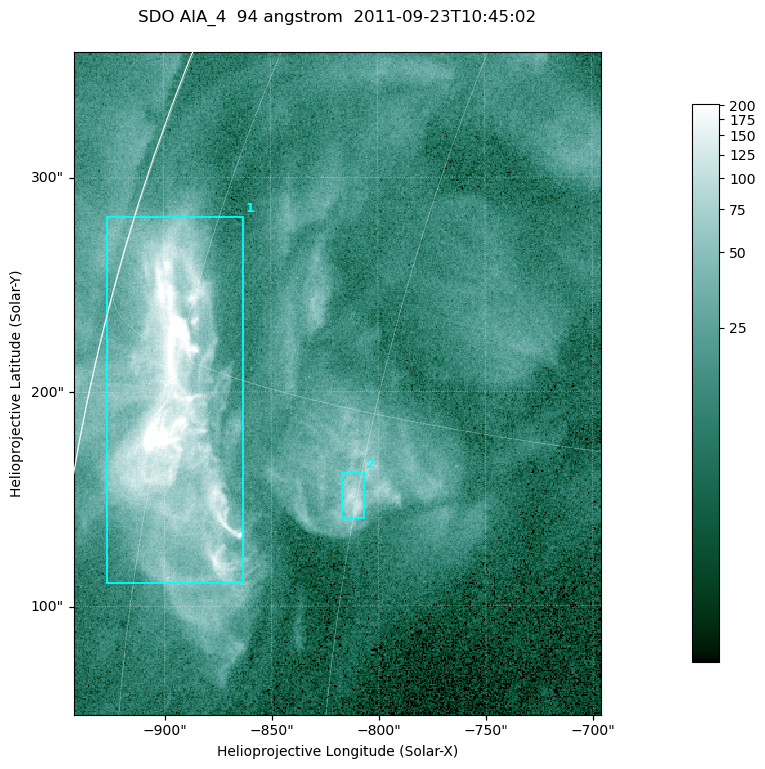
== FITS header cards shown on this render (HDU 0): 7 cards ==
TELESCOP= 'SDO     '           /
INSTRUME= 'AIA_4   '           /
WAVELNTH=                   94 /
WAVEUNIT= 'angstrom'           /
DATE-OBS= '2011-09-23T10:45:02.12' /
CTYPE1  = 'HPLN-TAN'           /
CTYPE2  = 'HPLT-TAN'           /

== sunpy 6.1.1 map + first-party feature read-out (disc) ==
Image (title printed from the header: SDO AIA_4  94 angstrom  2011-09-23T10:45:02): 410 x 515 px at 0.6 arcsec/px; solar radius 956 arcsec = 1593 px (partial field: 2.5% of the solar disc is inside the frame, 94% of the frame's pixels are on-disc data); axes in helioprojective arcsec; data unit not stated in the header (colour bar unlabelled)
Pointing: header CRPIX1/2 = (2058.48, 2043.05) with CRVAL1/2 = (0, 0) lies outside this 410 x 515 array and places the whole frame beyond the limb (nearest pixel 1.41 R_sun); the SolarSoft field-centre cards XCEN/YCEN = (-819.1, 203.9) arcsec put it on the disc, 1306 arcsec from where CRPIX/CRVAL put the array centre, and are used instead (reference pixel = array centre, CRVAL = XCEN/YCEN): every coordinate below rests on XCEN/YCEN
Orientation: roll -0.138 deg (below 1 deg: not rotated)
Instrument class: DISC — disc imager (sunpy class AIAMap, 94 A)
Bright regions (active regions / flare kernels): reference = the on-disc median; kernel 3 px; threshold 5 sigma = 46.1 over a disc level ~13.4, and >= 1.15x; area >= 211 px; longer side >= 5 px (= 3 arcsec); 2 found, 2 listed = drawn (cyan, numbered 1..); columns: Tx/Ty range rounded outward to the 2 arcsec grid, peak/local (2 s.f.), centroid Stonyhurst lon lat
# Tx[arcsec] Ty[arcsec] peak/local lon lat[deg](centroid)
1 -928..-862 110..282 30 -74 +14
2 -818..-806 140..162 8.7 -60 +13
Off-limb structures (1.02-1.3 R_sun): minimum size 105 px: none found